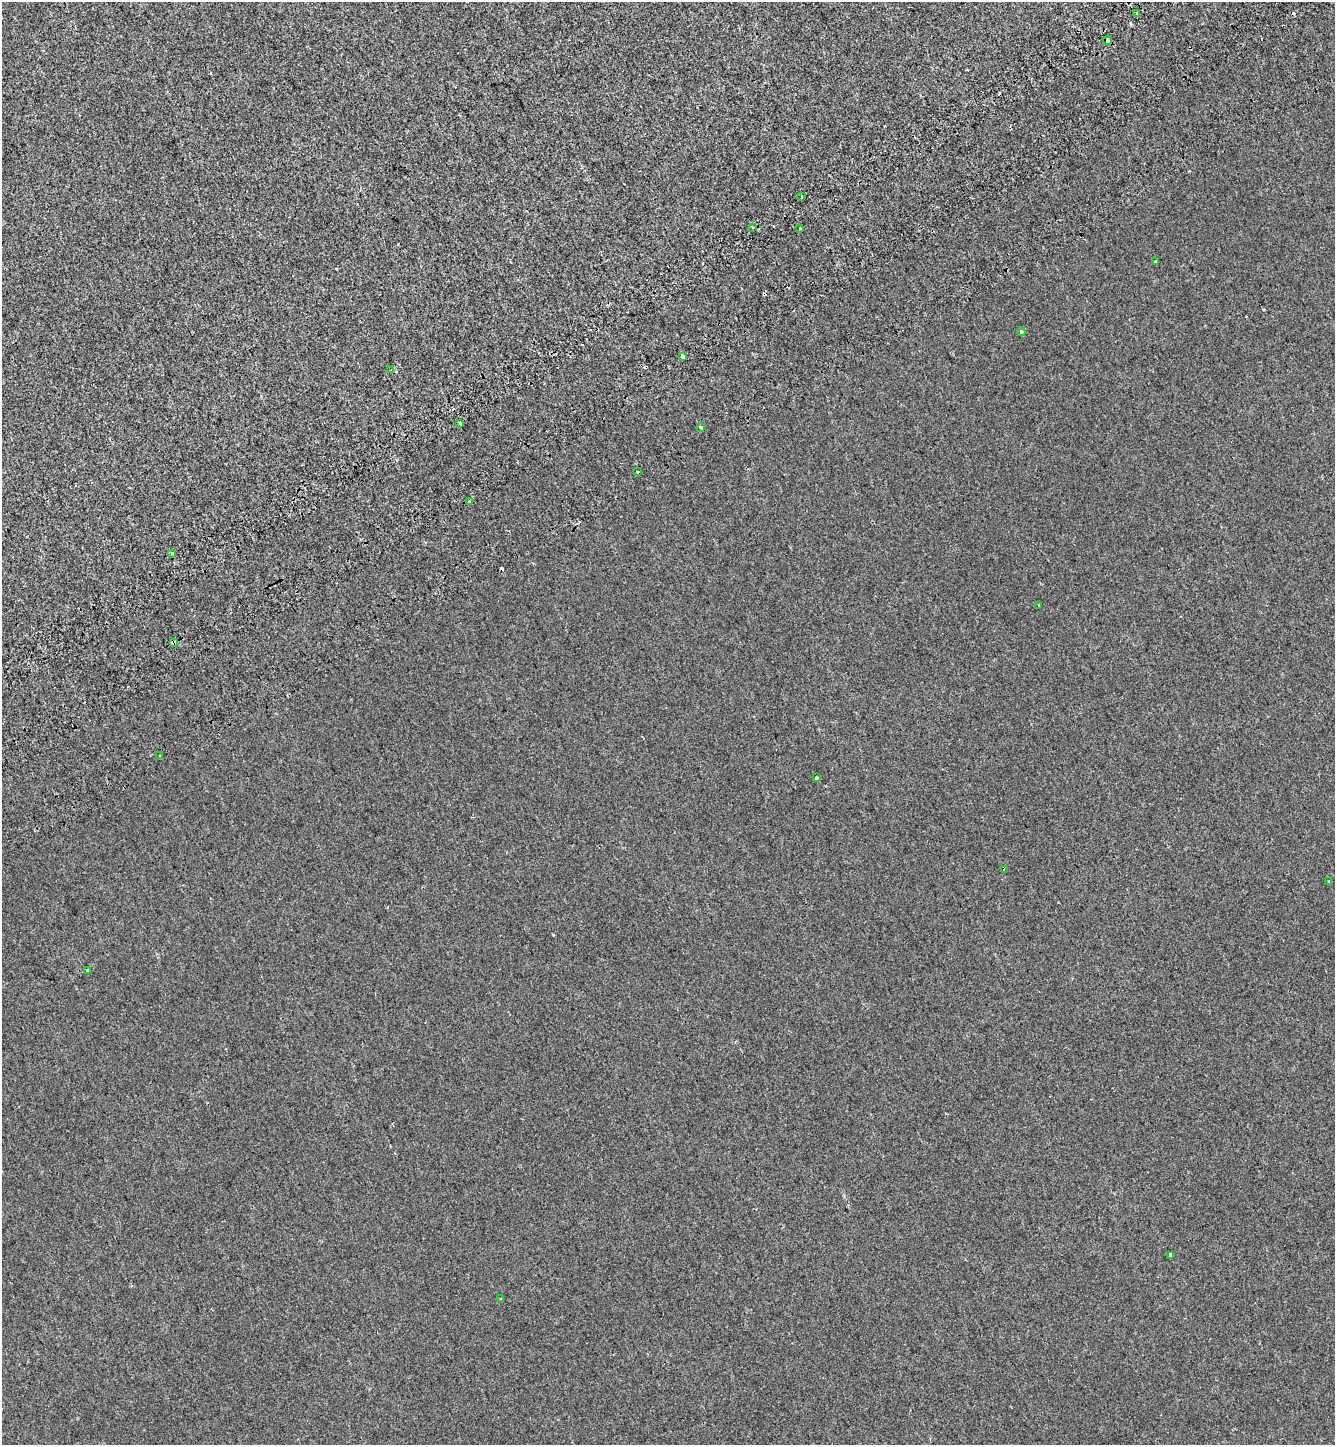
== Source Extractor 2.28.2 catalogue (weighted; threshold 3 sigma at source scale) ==
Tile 10 of 4 x 4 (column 2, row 3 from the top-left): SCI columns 1625-2957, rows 1544-2986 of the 5858 x 5977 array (HDU 1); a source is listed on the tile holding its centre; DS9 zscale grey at full resolution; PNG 1337 x 1447 px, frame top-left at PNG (2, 2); each listed source drawn as its Kron ellipse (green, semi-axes under 4 px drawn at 4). Shown black and unused: <1% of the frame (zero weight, under 2 of 3 exposures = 7% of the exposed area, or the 3 px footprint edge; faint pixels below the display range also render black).
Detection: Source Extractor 2.28.2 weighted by HDU 2 'WHT'; one run over the whole footprint, this tile lists its part. Background -4.05e-04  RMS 0.0046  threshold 0.0205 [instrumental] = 3 sigma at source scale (4.5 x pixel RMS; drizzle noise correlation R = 1.50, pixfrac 1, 0.0396/0.0396 arcsec/px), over >= 5 px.
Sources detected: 32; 9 cosmic-ray / hot-pixel residue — neither listed nor drawn; the other 23 listed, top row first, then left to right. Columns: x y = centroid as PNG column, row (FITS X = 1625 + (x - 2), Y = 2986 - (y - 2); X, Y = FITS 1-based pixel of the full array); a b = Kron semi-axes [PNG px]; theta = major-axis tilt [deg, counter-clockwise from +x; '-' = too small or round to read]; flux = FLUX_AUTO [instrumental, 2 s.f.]
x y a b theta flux
1136 14 4 3 - 2.5
1107 41 4 3 - 5.2
802 197 3 3 - 1.4
752 228 3 2 - 0.48
800 228 3 3 - 1.8
1155 262 3 3 - 1.2
1021 332 4 3 - 0.55
682 356 3 3 - 8.1
391 370 3 3 - 3
460 423 3 3 - 2.1
701 427 4 3 - 0.75
638 472 3 3 - 1.5
469 501 3 3 - 1.4
171 553 3 2 - 0.45
1039 605 3 3 - 7.1
174 643 4 3 - 4.8
160 756 2 2 - 0.52
816 777 4 3 - 2.8
1004 869 3 3 - 0.51
1329 881 3 2 - 0.5
88 971 3 3 - 1.2
1171 1255 4 3 - 1.4
501 1299 3 3 - 1.9
Overlapping masked pixels (flux is a lower limit): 2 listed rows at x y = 1107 41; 174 643